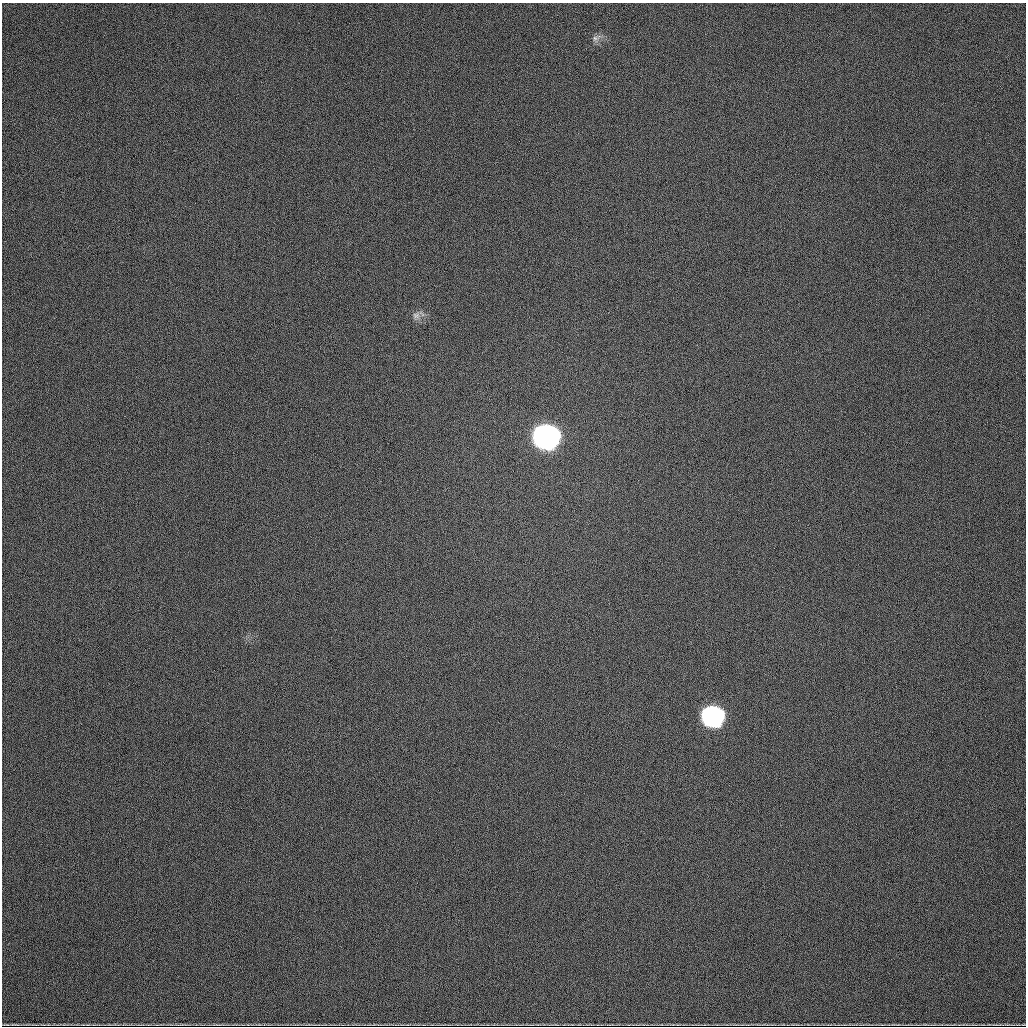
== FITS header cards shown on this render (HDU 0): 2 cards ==
NAXIS1  =                 1024
NAXIS2  =                 1024

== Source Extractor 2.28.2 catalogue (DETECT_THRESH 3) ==
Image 1024 x 1024 px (HDU 0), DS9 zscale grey, 1 PNG px = 1 image px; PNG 1028 x 1028 px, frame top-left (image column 1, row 1024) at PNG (2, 3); no overlay
Background 533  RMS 18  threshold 52.5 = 3 sigma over >= 5 px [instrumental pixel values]
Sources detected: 4; all 4 listed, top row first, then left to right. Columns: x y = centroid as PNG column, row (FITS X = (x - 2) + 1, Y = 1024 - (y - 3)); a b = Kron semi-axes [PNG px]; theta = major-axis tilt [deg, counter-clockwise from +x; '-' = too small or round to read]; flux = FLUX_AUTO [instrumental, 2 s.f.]
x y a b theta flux
596 38 13 7 29 5700
416 315 11 10 - 7300
545 436 17 15 -5 600000
712 716 17 15 -12 220000